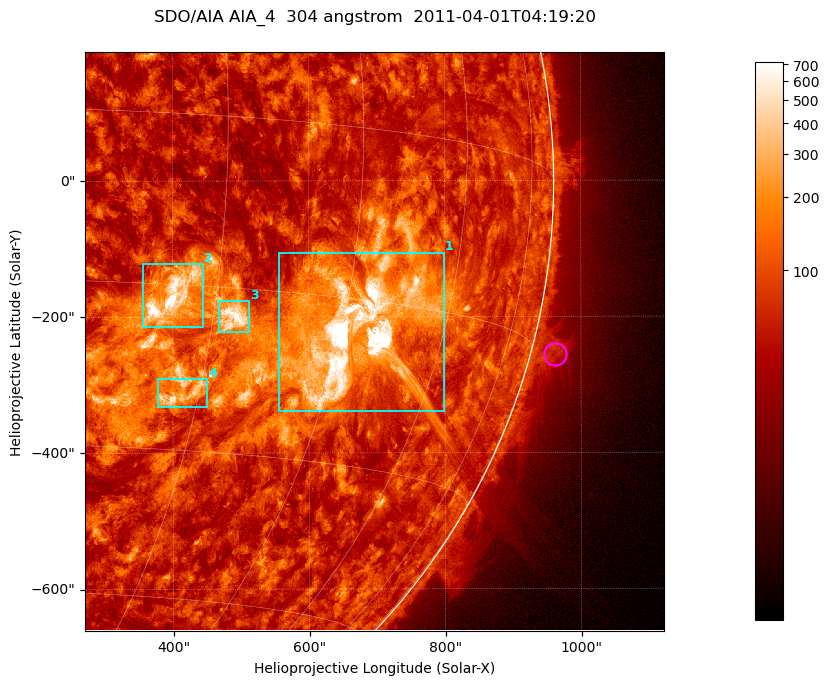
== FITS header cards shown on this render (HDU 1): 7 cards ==
TELESCOP= 'SDO/AIA '           / For AIA: SDO/AIA
INSTRUME= 'AIA_4   '           / For AIA: AIA_ATA1, AIA_ATA2, AIA_ATA3 or AIA_AT
WAVELNTH=                  304 / [angstrom] Wavelength
WAVEUNIT= 'angstrom'           / Wavelength unit: angstrom
DATE-OBS= '2011-04-01T04:19:20.123' / [ISO] Date when observation started; ISO 8
CTYPE1  = 'HPLN-TAN'           / CTYPE1; Typically HPLN
CTYPE2  = 'HPLT-TAN'           / CTYPE2; Typically HPLT

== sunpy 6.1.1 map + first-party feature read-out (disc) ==
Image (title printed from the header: SDO/AIA AIA_4  304 angstrom  2011-04-01T04:19:20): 1418 x 1418 px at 0.6 arcsec/px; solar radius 960 arcsec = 1600 px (partial field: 18% of the solar disc is inside the frame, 73% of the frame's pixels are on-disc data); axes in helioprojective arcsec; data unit not stated in the header (colour bar unlabelled)
Orientation: roll -0.132 deg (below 1 deg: not rotated)
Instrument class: DISC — disc imager (sunpy class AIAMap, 304 A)
Bright regions (active regions / flare kernels): reference = the on-disc median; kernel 11 px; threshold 5 sigma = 171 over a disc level ~71.7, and >= 1.15x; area >= 2010 px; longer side >= 17 px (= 10 arcsec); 4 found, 4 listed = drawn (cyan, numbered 1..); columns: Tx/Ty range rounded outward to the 2 arcsec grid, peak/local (2 s.f.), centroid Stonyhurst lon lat
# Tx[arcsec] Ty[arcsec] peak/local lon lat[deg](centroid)
1 556..798 -340..-106 52 +47 -18
2 356..446 -216..-122 13 +26 -16
3 466..512 -224..-176 11 +32 -18
4 376..452 -332..-290 8.7 +28 -25
Off-limb structures (1.02-1.3 R_sun): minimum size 400 px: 5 found; the strongest spans PA ~250..255 deg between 1.02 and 1.07 R_sun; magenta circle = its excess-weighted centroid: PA ~255 deg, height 1.04 R_sun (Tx ~962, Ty ~-256 arcsec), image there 2.2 x the reference